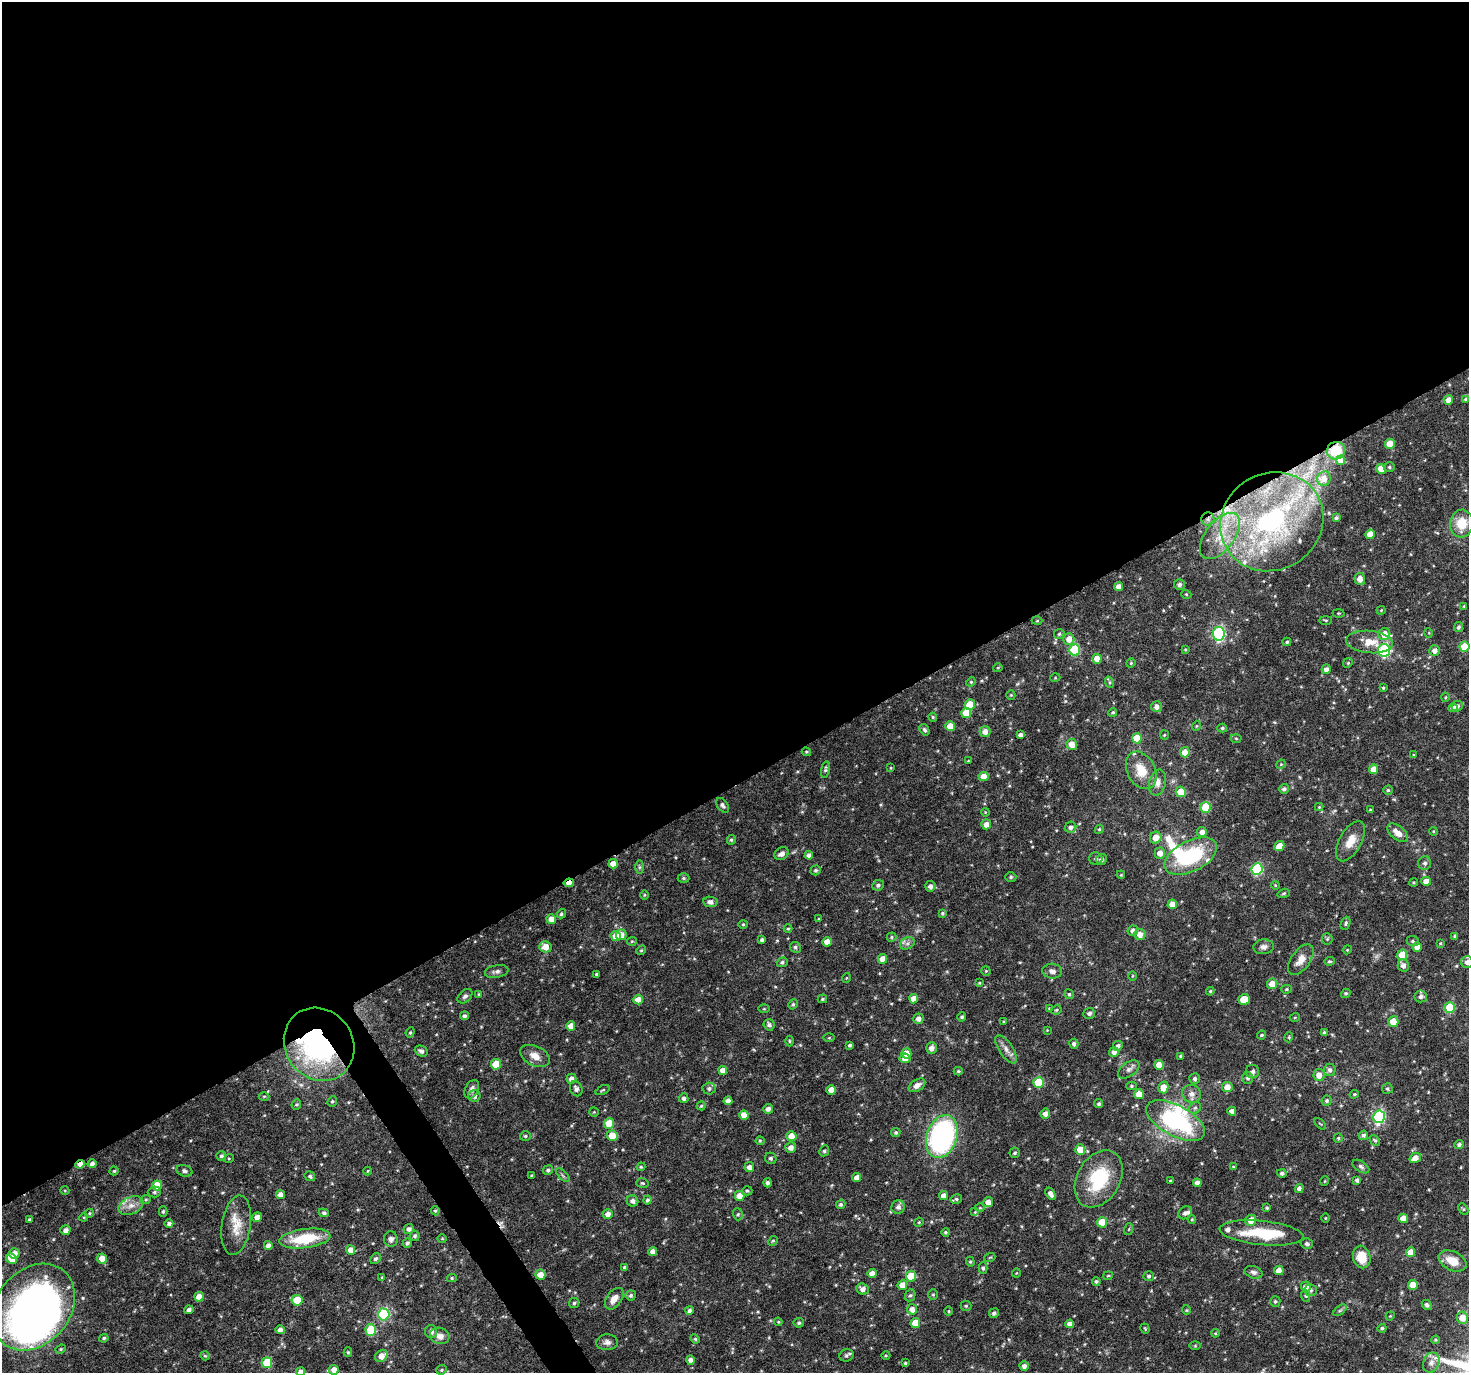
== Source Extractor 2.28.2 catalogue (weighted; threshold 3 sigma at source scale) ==
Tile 2 of 4 x 4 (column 2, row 1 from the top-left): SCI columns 1473-2939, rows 4234-5604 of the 5881 x 5789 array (HDU 1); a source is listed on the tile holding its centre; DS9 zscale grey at full resolution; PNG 1471 x 1375 px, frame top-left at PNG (2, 2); each listed source drawn as its Kron ellipse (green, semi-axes under 4 px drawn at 4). Shown black and unused: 58% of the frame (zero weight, under 5 of 10 exposures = <1% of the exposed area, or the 3 px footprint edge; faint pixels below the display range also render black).
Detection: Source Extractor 2.28.2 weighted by HDU 2 'WHT'; one run over the whole footprint, this tile lists its part. Background 0.035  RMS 0.0019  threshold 0.00757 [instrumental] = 3 sigma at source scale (4.09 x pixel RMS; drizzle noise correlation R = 1.36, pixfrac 0.8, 0.0396/0.0396 arcsec/px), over >= 5 px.
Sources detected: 437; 4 inside a brighter object's white glare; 1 cosmic-ray / hot-pixel residue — neither listed nor drawn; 13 inside a brighter listed object's ellipse — not listed separately; the other 419 listed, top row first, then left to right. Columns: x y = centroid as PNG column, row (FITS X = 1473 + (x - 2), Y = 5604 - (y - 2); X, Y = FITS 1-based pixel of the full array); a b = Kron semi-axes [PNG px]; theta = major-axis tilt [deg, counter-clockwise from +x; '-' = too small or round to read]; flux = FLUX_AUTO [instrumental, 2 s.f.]
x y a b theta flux
1465 399 4 3 - 0.19
1448 400 5 5 - 1.4
1390 444 5 5 - 3.2
1336 451 9 8 - 3.2
1340 460 5 4 - 1
1389 467 5 5 - 0.26
1381 469 5 5 - 1.9
1324 479 7 6 - 0.89
1336 518 4 3 - 0.3
1208 519 6 6 - 0.58
1272 522 53 48 32 37
1462 524 14 11 84 3.8
1370 534 5 4 - 2
1220 536 27 14 53 4.9
1360 579 6 5 - 1.3
1179 584 5 5 - 0.47
1119 587 4 4 - 1.2
1186 594 5 3 - 0.17
1464 606 3 3 - 0.16
1381 610 4 4 - 0.17
1338 613 6 3 0 0.16
1326 620 6 3 0 0.19
1037 621 5 3 - 0.17
1458 627 5 4 - 0.42
1429 633 5 3 - 0.14
1059 634 5 5 - 0.28
1219 634 7 6 - 23
1384 634 6 6 - 1.9
1069 639 6 5 - 1.5
1287 642 4 3 - 0.23
1369 642 23 11 -5 2.9
1464 646 5 5 - 3.8
1185 649 4 3 - 0.18
1075 650 5 5 - 9.7
1384 650 6 6 - 17
1434 651 5 5 - 0.95
1097 659 5 4 - 1.8
1131 663 4 4 - 0.17
1348 663 5 4 - 0.22
998 668 5 4 - 0.2
1326 669 5 4 - 0.79
1055 678 5 3 - 0.14
971 682 5 4 - 0.21
1109 682 6 3 -71 0.22
1383 688 4 3 - 0.2
1011 695 5 4 - 0.18
1445 697 4 3 - 0.14
970 705 5 5 - 3.1
1457 706 5 5 - 0.5
1157 707 5 5 - 0.86
1453 708 4 4 - 0.61
1113 712 4 4 - 0.24
966 713 5 5 - 3.9
933 717 4 4 - 0.2
950 726 5 4 - 2.2
1196 726 5 3 - 0.15
1222 728 5 4 - 0.26
925 730 6 4 -56 0.35
985 731 5 5 - 1.1
1020 735 4 4 - 0.59
1164 735 5 4 - 0.19
1137 738 5 5 - 3.6
1236 738 5 3 - 0.18
1072 744 5 5 - 1.5
806 752 5 4 - 0.2
1185 752 5 4 - 1.6
1414 755 4 3 - 0.18
968 761 3 2 - 0.11
1281 764 5 4 - 0.17
891 768 3 3 - 0.15
825 769 8 4 79 0.29
1373 769 5 4 - 1.9
1141 770 20 14 -63 3.6
984 776 5 4 - 1.8
1158 783 13 8 76 1.2
1284 789 5 4 - 0.43
1388 790 4 4 - 0.25
1181 792 5 5 - 2.9
723 805 8 5 -53 0.48
1319 807 4 4 - 0.18
1205 808 5 5 - 7.6
1370 810 4 3 - 0.16
985 812 4 3 - 0.15
986 824 5 5 - 1.2
1071 827 6 5 - 0.59
1099 829 4 4 - 0.2
1433 831 4 3 - 0.14
1202 832 5 5 - 1
1398 833 12 6 -40 1.4
1156 838 6 5 - 1.7
731 840 5 4 - 0.3
1350 841 22 11 61 2.4
1279 846 5 4 - 1.9
1160 853 5 5 - 1.3
782 854 7 6 - 0.79
809 855 4 4 - 0.64
1191 856 28 15 27 14
1096 858 7 6 - 0.4
1101 859 5 5 - 0.5
1425 863 7 6 - 0.48
613 864 5 4 - 1.7
639 867 7 4 -90 0.32
1257 869 6 5 - 15
816 870 5 4 - 0.31
1121 875 4 3 - 0.16
1011 877 5 4 - 0.25
683 878 6 4 0 0.26
1426 881 5 4 - 1.7
1414 882 4 3 - 0.17
569 883 5 4 - 1.6
878 885 6 5 - 0.42
1275 885 4 3 - 0.15
930 886 5 5 - 0.73
1284 893 6 4 18 0.23
644 895 5 3 - 0.16
710 902 7 5 -10 0.65
1172 904 5 4 - 1.7
942 913 4 4 - 0.23
561 914 5 4 - 0.3
551 919 5 5 - 1.7
819 919 4 3 - 0.15
1346 923 7 4 67 0.3
743 924 4 4 - 0.22
788 929 4 4 - 0.19
1133 931 5 5 - 0.76
1140 934 5 5 - 1.2
621 935 5 5 - 1.5
615 936 5 5 - 1.7
1455 936 4 3 - 0.22
891 937 5 4 - 0.21
1327 939 6 5 - 0.25
762 940 4 3 - 0.4
632 941 5 4 - 0.19
1413 941 6 5 - 0.29
827 942 5 4 - 1.7
907 943 8 5 29 0.54
1440 943 4 3 - 0.15
545 947 6 5 - 1.7
795 947 6 5 - 0.38
1264 947 10 7 5 0.68
1417 947 5 4 - 1.6
641 950 5 4 - 0.22
1347 950 4 3 - 0.15
1402 955 5 5 - 3.7
883 959 5 4 - 1.8
1301 960 17 9 54 1.9
1329 961 5 4 - 0.24
782 962 5 4 - 0.37
1467 962 6 6 - 0.76
1403 965 6 5 - 0.82
986 971 5 4 - 0.19
1052 971 10 7 -6 0.8
497 972 12 6 10 0.57
597 974 3 3 - 0.24
1132 976 5 3 - 0.15
846 978 5 3 - 0.14
979 983 4 3 - 0.17
1272 984 5 5 - 1.7
1287 989 5 4 - 0.23
1210 991 4 4 - 0.19
1346 993 5 4 - 0.26
479 994 4 3 - 0.15
1069 994 5 4 - 0.31
465 996 9 6 44 0.47
1421 996 6 6 - 0.61
822 999 5 4 - 0.24
914 999 4 4 - 1.7
1244 999 6 5 - 4.2
638 1000 5 4 - 1.8
793 1004 5 4 - 0.28
1049 1008 4 4 - 0.16
1450 1008 5 5 - 8.6
764 1009 5 3 - 0.17
1056 1010 5 4 - 0.23
1089 1013 6 5 - 0.52
464 1016 4 4 - 0.37
962 1017 4 4 - 0.32
1295 1017 5 3 - 0.15
918 1019 5 5 - 0.87
1393 1021 5 5 - 4.1
1004 1022 3 3 - 0.16
769 1025 6 5 - 0.51
571 1026 4 4 - 1.7
1047 1030 4 4 - 0.14
410 1032 5 4 - 0.2
1324 1033 4 3 - 0.35
1262 1035 4 3 - 0.2
1289 1037 5 3 - 0.15
829 1038 5 3 - 0.18
789 1041 5 3 - 0.18
319 1044 38 34 -54 37
1074 1044 5 4 - 0.5
850 1045 4 4 - 0.31
1118 1046 5 4 - 0.5
931 1048 6 5 - 0.94
1006 1049 16 7 -56 1.1
421 1051 7 5 -26 0.59
1114 1052 5 5 - 0.74
906 1053 5 5 - 2
535 1056 16 9 -25 1.6
1181 1056 4 3 - 0.34
905 1058 5 5 - 1.3
496 1064 5 5 - 4.5
1159 1065 5 4 - 1.8
1129 1069 12 7 35 0.76
723 1070 4 4 - 1.4
1330 1070 6 6 - 0.6
958 1071 4 4 - 0.22
1252 1071 7 6 - 0.59
1319 1075 6 5 - 1.3
1195 1078 5 5 - 0.48
1248 1078 6 5 - 0.44
571 1079 5 5 - 0.92
1039 1082 5 5 - 6.5
917 1085 9 5 33 0.95
1132 1086 5 4 - 0.26
1163 1087 6 5 - 2.2
1227 1087 5 5 - 1.7
472 1089 10 6 62 0.73
576 1089 8 6 -65 0.7
709 1089 6 6 - 0.48
1387 1089 5 5 - 0.28
603 1090 8 3 26 0.2
831 1090 5 4 - 1.4
1139 1094 5 5 - 2.3
1192 1094 9 9 - 1.1
1354 1094 4 3 - 0.21
264 1096 5 3 - 0.19
474 1096 6 6 - 0.77
684 1098 5 4 - 0.47
332 1101 5 4 - 0.24
728 1101 4 4 - 1
1327 1101 5 5 - 0.35
296 1104 5 5 - 0.24
1099 1104 4 4 - 0.31
701 1106 4 4 - 0.21
1195 1108 6 5 - 0.35
768 1109 5 4 - 0.72
1232 1111 4 4 - 0.82
594 1112 4 4 - 0.2
1045 1113 5 5 - 0.87
744 1115 5 4 - 1.7
1379 1117 6 6 - 23
1175 1121 32 15 -28 22
609 1123 5 5 - 3.6
1320 1124 7 2 -44 0.17
896 1132 5 4 - 0.28
1363 1135 5 4 - 0.38
525 1136 5 4 - 0.25
612 1136 5 5 - 3.3
791 1136 5 5 - 1.9
942 1137 22 15 71 36
1338 1138 4 4 - 0.22
1375 1140 6 4 -44 0.28
760 1141 4 4 - 0.17
1459 1144 5 4 - 0.41
791 1148 5 5 - 0.91
1080 1149 5 5 - 2.7
824 1151 5 4 - 0.29
1015 1153 5 5 - 0.31
221 1156 5 4 - 0.33
229 1158 5 3 - 0.15
771 1158 6 5 - 0.41
1415 1158 6 5 - 1.5
80 1164 5 3 - 1.2
92 1164 4 4 - 0.6
1361 1166 9 5 -33 0.41
641 1167 4 4 - 0.2
749 1167 5 5 - 0.77
1233 1167 4 3 - 0.17
548 1170 5 4 - 0.37
114 1171 4 4 - 0.24
184 1171 8 5 -18 0.43
367 1171 4 3 - 0.12
1282 1173 5 4 - 0.4
531 1175 3 2 - 0.13
563 1175 8 3 -45 0.3
310 1176 5 4 - 0.33
857 1177 4 4 - 1
1099 1179 31 21 60 11
1357 1180 4 4 - 0.45
1170 1181 3 3 - 0.19
1325 1181 5 3 - 0.12
642 1183 6 4 -15 0.27
768 1183 4 4 - 0.49
1197 1183 4 4 - 0.85
157 1185 5 5 - 3.1
1299 1189 4 4 - 0.68
65 1191 4 3 - 0.14
747 1191 5 4 - 0.26
154 1192 6 5 - 0.36
1051 1194 7 4 -56 0.76
280 1195 4 4 - 1
740 1196 5 5 - 2.1
944 1196 4 4 - 1
146 1199 5 3 - 0.18
956 1199 6 4 12 0.29
647 1200 4 4 - 0.36
632 1201 6 5 - 0.6
988 1202 5 5 - 1.4
841 1204 5 4 - 0.33
131 1206 13 8 24 1.4
898 1207 7 6 - 0.59
980 1208 5 3 - 0.16
1267 1208 3 3 - 0.23
1463 1209 6 4 -62 0.23
163 1211 5 4 - 0.28
435 1211 5 4 - 0.23
975 1212 4 4 - 0.19
89 1213 4 4 - 0.19
324 1213 5 4 - 0.34
1185 1213 7 6 - 0.54
608 1214 5 5 - 0.9
738 1214 6 5 - 0.26
84 1217 4 3 - 0.16
257 1217 5 5 - 0.93
1325 1218 4 3 - 0.13
1403 1218 5 4 - 1.8
1192 1219 4 4 - 0.19
29 1220 4 3 - 0.31
1251 1220 6 5 - 1.8
919 1222 5 3 - 0.18
1102 1222 5 5 - 4
169 1224 4 4 - 0.5
236 1225 30 14 81 3.4
409 1229 5 5 - 0.56
1129 1229 6 3 72 0.21
65 1230 5 4 - 0.85
946 1232 4 4 - 0.27
1261 1233 42 12 -6 8
415 1236 5 5 - 0.34
305 1239 26 9 7 7.1
391 1239 7 7 - 0.68
442 1239 5 3 - 0.16
773 1241 5 4 - 0.22
407 1243 5 4 - 0.37
1307 1244 6 5 - 0.41
268 1245 4 4 - 0.76
351 1250 5 4 - 1.4
653 1252 4 4 - 0.94
1410 1252 5 4 - 2.1
14 1253 5 5 - 1.1
990 1257 5 3 - 0.16
1362 1257 11 8 -78 3.3
102 1258 5 5 - 1.7
11 1259 6 5 - 3
375 1259 6 5 - 0.38
1452 1261 15 9 -26 2.7
970 1262 5 4 - 0.21
625 1267 4 4 - 0.3
983 1268 6 4 90 0.27
1279 1270 5 4 - 1.7
1254 1272 9 6 -16 0.55
1016 1273 4 3 - 0.14
872 1274 4 4 - 1.4
540 1275 5 5 - 1.7
911 1276 5 5 - 4.7
1108 1276 5 4 - 0.19
1149 1276 5 5 - 0.35
382 1277 4 3 - 0.15
452 1278 5 4 - 0.21
1096 1281 4 4 - 0.36
902 1285 5 5 - 1.6
1413 1285 5 5 - 3
1306 1287 5 5 - 0.98
863 1289 6 5 - 0.85
1311 1290 6 6 - 0.41
631 1295 5 5 - 0.38
910 1295 6 5 - 0.28
933 1295 5 5 - 0.24
1306 1296 6 3 -70 0.2
199 1297 5 4 - 1.8
614 1299 12 7 54 1.5
297 1300 5 5 - 4.8
1275 1301 5 5 - 0.29
574 1303 5 5 - 0.29
1427 1305 5 4 - 0.46
966 1306 5 5 - 0.25
34 1307 47 37 51 110
912 1309 5 5 - 1.1
189 1310 4 4 - 0.62
689 1310 4 4 - 0.45
1186 1310 4 4 - 0.18
1340 1310 8 4 37 0.3
949 1311 5 3 - 0.18
994 1313 5 4 - 0.38
384 1314 6 5 - 19
1390 1316 4 3 - 0.16
1462 1318 6 6 - 1.8
778 1322 4 4 - 0.17
799 1323 5 4 - 0.29
915 1323 5 5 - 3.3
1070 1324 4 4 - 0.95
1382 1328 4 4 - 0.32
1145 1329 5 4 - 0.19
280 1330 4 4 - 0.72
371 1330 5 5 - 9.4
431 1332 6 6 - 0.7
1215 1333 4 3 - 0.16
440 1336 10 8 -18 1.2
104 1338 5 4 - 0.31
695 1339 5 4 - 0.21
1436 1340 4 3 - 0.21
607 1342 11 8 3 0.74
1195 1346 6 4 1 0.2
61 1349 5 4 - 0.22
348 1352 5 4 - 0.23
846 1355 7 6 - 0.35
886 1355 4 3 - 0.17
205 1356 5 4 - 0.23
381 1356 7 5 35 1.5
691 1360 4 4 - 0.92
1431 1362 10 8 68 0.83
267 1363 5 5 - 7.1
905 1363 4 3 - 0.21
1024 1366 4 4 - 0.67
334 1370 5 4 - 1.3
442 1370 6 4 22 0.26
301 1372 4 4 - 0.83
Overlapping masked pixels (flux is a lower limit): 5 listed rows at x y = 1336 451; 1208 519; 569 883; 319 1044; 80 1164
Isophote crosses this tile's border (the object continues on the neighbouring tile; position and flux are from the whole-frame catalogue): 4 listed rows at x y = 1467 962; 34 1307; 334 1370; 301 1372